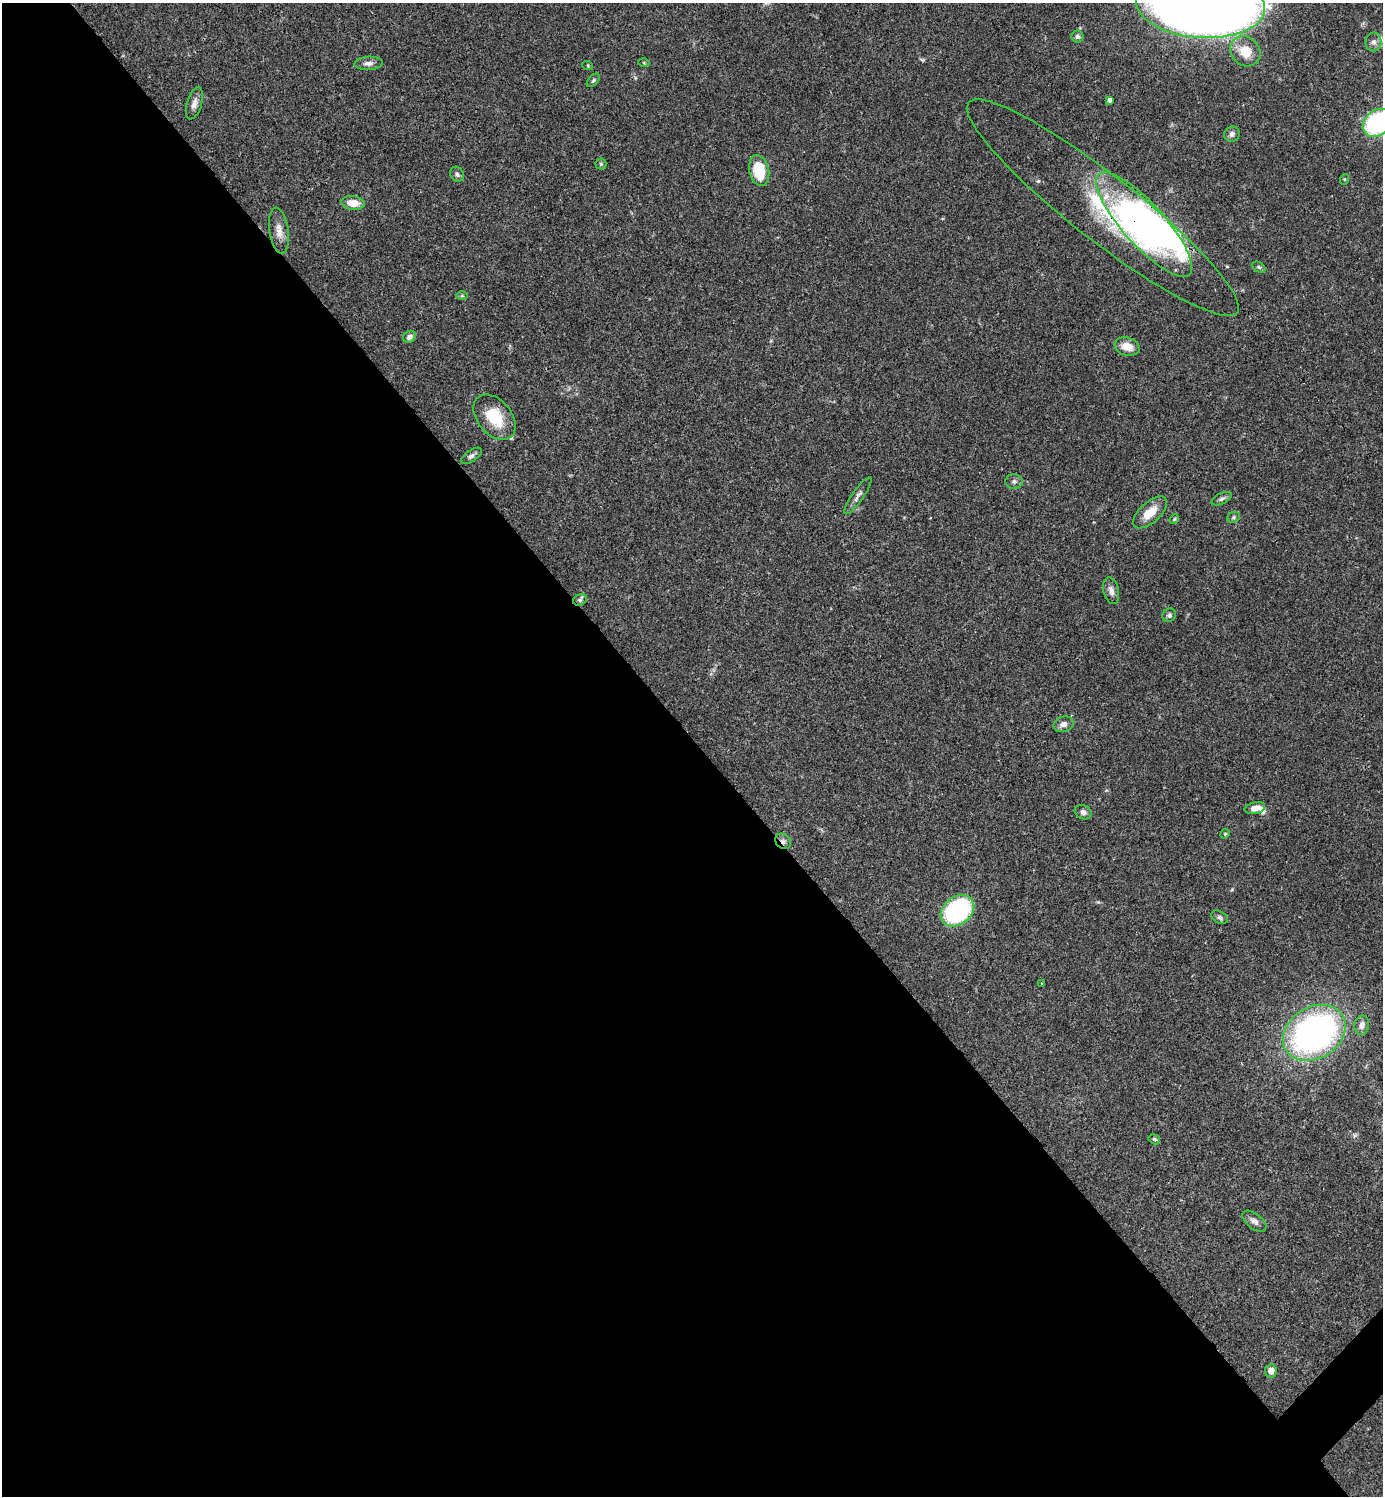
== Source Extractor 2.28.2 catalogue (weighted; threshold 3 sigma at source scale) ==
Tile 9 of 4 x 4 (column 1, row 3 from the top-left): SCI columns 299-1679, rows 1496-2989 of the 5981 x 5981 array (HDU 1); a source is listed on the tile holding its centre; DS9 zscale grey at full resolution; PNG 1385 x 1498 px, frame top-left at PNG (2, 3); each listed source drawn as its Kron ellipse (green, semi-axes under 4 px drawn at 4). Shown black and unused: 51% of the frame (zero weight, under 3 of 4 exposures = <1% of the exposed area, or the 3 px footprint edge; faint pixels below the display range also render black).
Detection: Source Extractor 2.28.2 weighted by HDU 2 'WHT'; one run over the whole footprint, this tile lists its part. Background 0.0389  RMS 0.0027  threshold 0.0121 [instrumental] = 3 sigma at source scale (4.5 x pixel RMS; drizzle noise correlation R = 1.50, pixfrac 1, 0.05/0.05 arcsec/px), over >= 5 px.
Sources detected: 52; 2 inside a brighter object's white glare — neither listed nor drawn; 2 inside a brighter listed object's ellipse — not listed separately; the other 48 listed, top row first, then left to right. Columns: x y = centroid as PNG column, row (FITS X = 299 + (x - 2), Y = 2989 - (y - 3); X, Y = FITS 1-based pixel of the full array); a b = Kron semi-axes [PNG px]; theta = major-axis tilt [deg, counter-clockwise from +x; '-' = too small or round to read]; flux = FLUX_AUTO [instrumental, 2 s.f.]
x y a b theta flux
1200 5 64 32 -4 600
1077 36 6 6 - 0.59
1373 42 9 8 - 1.2
1245 51 16 14 -42 5.6
369 63 14 6 3 1.4
644 63 5 3 - 0.23
588 66 5 3 - 0.25
593 80 8 5 46 0.5
1109 100 4 4 - 0.94
194 103 16 7 73 1.7
1377 123 16 12 42 35
1232 134 8 7 - 1
601 164 5 5 - 0.41
759 170 15 10 -78 9.3
457 174 8 6 -54 0.74
1345 179 5 3 - 0.23
353 203 12 7 -6 3.6
1103 208 171 32 -38 42
1144 224 68 21 -48 60
279 231 23 9 -82 2.7
1259 267 7 5 -27 0.51
462 296 6 4 1 0.32
409 337 6 5 - 1.2
1127 347 12 9 -17 3.4
495 417 26 17 -50 9.7
471 456 12 5 34 0.92
1014 481 9 7 1 0.81
858 496 22 5 55 1.4
1222 499 11 5 27 0.76
1150 512 21 10 42 4.6
1233 517 7 5 22 0.46
1174 519 5 4 - 0.3
1111 591 13 7 -77 1.4
580 600 7 5 23 0.57
1169 615 7 6 - 0.66
1064 724 10 7 16 1.5
1255 808 10 5 11 2
1083 812 8 7 - 1.1
1225 834 5 4 - 0.36
783 841 8 7 - 0.96
957 911 18 14 37 34
1219 917 9 6 -29 0.72
1042 984 4 2 - 0.22
1362 1025 9 7 79 1.6
1314 1033 33 25 32 110
1154 1139 6 4 -31 0.46
1254 1221 14 7 -39 1.4
1271 1371 6 6 - 2.3
Overlapping masked pixels (flux is a lower limit): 4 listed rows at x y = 1103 208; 1144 224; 495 417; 783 841
Isophote crosses this tile's border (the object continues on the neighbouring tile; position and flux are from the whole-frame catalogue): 2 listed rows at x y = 1200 5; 1377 123